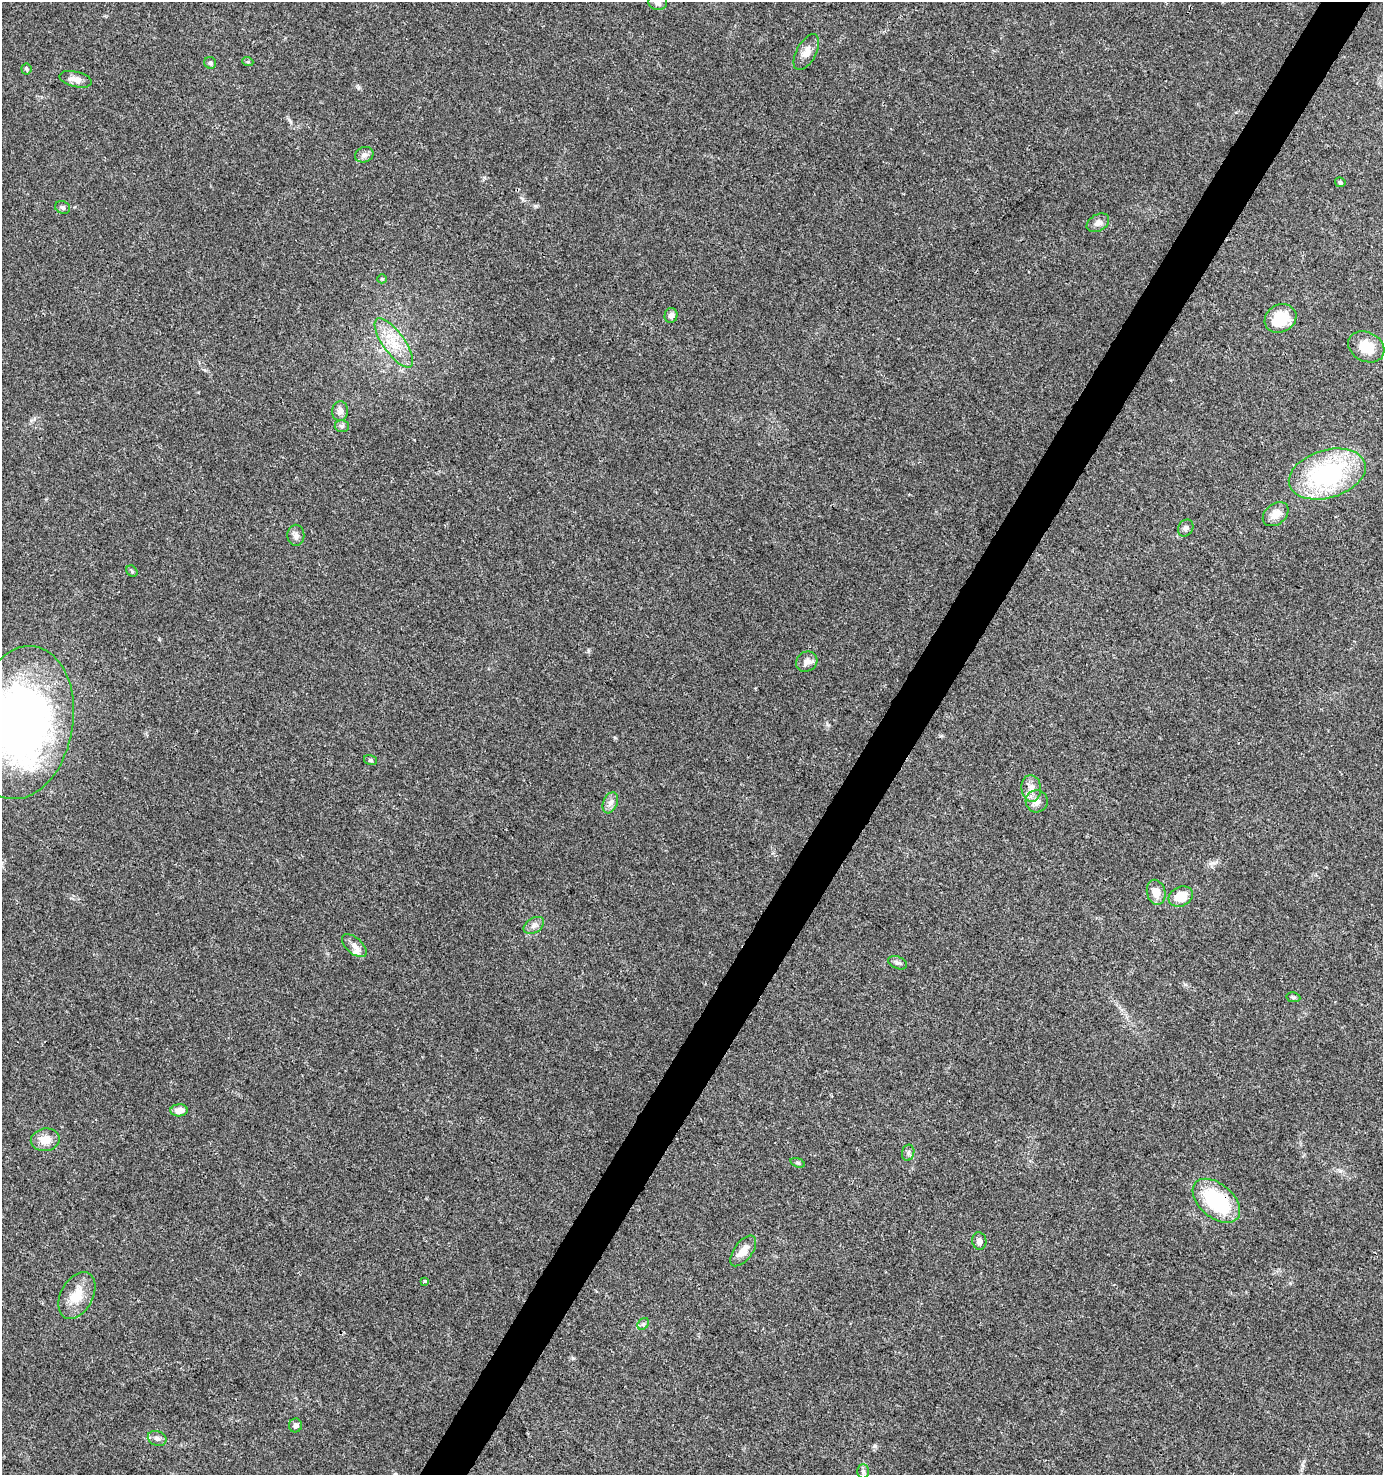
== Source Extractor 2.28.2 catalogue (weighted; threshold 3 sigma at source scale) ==
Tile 10 of 4 x 4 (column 2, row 3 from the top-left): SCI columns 1637-3017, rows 1475-2947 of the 5966 x 5903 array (HDU 1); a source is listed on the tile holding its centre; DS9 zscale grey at full resolution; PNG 1385 x 1477 px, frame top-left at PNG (2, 2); each listed source drawn as its Kron ellipse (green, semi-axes under 4 px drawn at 4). Shown black and unused: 4% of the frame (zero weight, under 3 of 4 exposures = <1% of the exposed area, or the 3 px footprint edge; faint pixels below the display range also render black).
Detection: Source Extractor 2.28.2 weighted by HDU 2 'WHT'; one run over the whole footprint, this tile lists its part. Background 0.0416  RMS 0.0036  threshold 0.0164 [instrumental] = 3 sigma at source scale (4.5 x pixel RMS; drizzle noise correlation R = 1.50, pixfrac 1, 0.0396/0.0396 arcsec/px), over >= 5 px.
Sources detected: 48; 1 inside a brighter listed object's ellipse — not listed separately; the other 47 listed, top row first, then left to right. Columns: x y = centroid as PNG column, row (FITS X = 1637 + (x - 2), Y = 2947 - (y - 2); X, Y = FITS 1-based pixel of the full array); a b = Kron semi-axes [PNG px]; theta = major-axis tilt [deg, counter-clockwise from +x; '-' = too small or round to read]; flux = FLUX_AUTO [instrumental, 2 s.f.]
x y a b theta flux
658 2 9 7 -6 1.5
806 52 20 10 62 3.2
248 62 6 3 -18 0.48
210 63 6 6 - 0.73
26 69 5 5 - 0.54
76 79 16 7 -14 2.8
364 155 9 7 22 1.5
1340 182 5 4 - 0.7
62 207 8 6 -24 0.86
1098 223 12 8 30 1.8
382 279 5 4 - 0.41
671 316 7 6 - 1.6
1280 318 16 13 29 11
394 343 29 11 -54 8.6
1366 347 19 14 -27 8.5
340 411 10 8 82 1.8
342 426 7 6 - 0.85
1327 474 39 24 17 49
1276 514 14 10 40 3.7
1186 528 9 7 56 1.2
296 535 10 8 -89 1.6
132 571 6 5 - 0.54
807 662 11 9 34 2.2
22 723 77 51 80 180
370 760 6 5 - 0.64
1031 788 13 10 -84 3.1
1037 801 11 11 - 2.6
610 803 11 7 67 1.7
1156 892 13 9 -76 4.2
1181 897 12 9 27 6.9
534 925 11 7 33 1.7
354 946 15 8 -42 2
897 963 10 6 -22 1
1293 997 7 5 -10 0.53
179 1110 8 6 3 2.9
45 1140 14 11 9 4.7
908 1153 8 6 76 1
798 1163 7 4 -18 0.62
1216 1201 27 17 -40 28
979 1241 9 7 -78 1.5
743 1251 18 9 53 4.1
424 1281 3 3 - 0.89
77 1296 25 16 61 8
643 1324 6 5 - 0.71
295 1425 7 6 - 1.1
157 1438 9 7 -22 1.4
863 1471 7 6 - 0.88
Overlapping masked pixels (flux is a lower limit): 1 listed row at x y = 1216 1201
Isophote crosses this tile's border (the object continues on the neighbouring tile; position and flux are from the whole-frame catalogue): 2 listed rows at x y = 658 2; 22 723
Unlisted compact peaks at least as high as the median listed source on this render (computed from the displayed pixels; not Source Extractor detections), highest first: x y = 588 651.